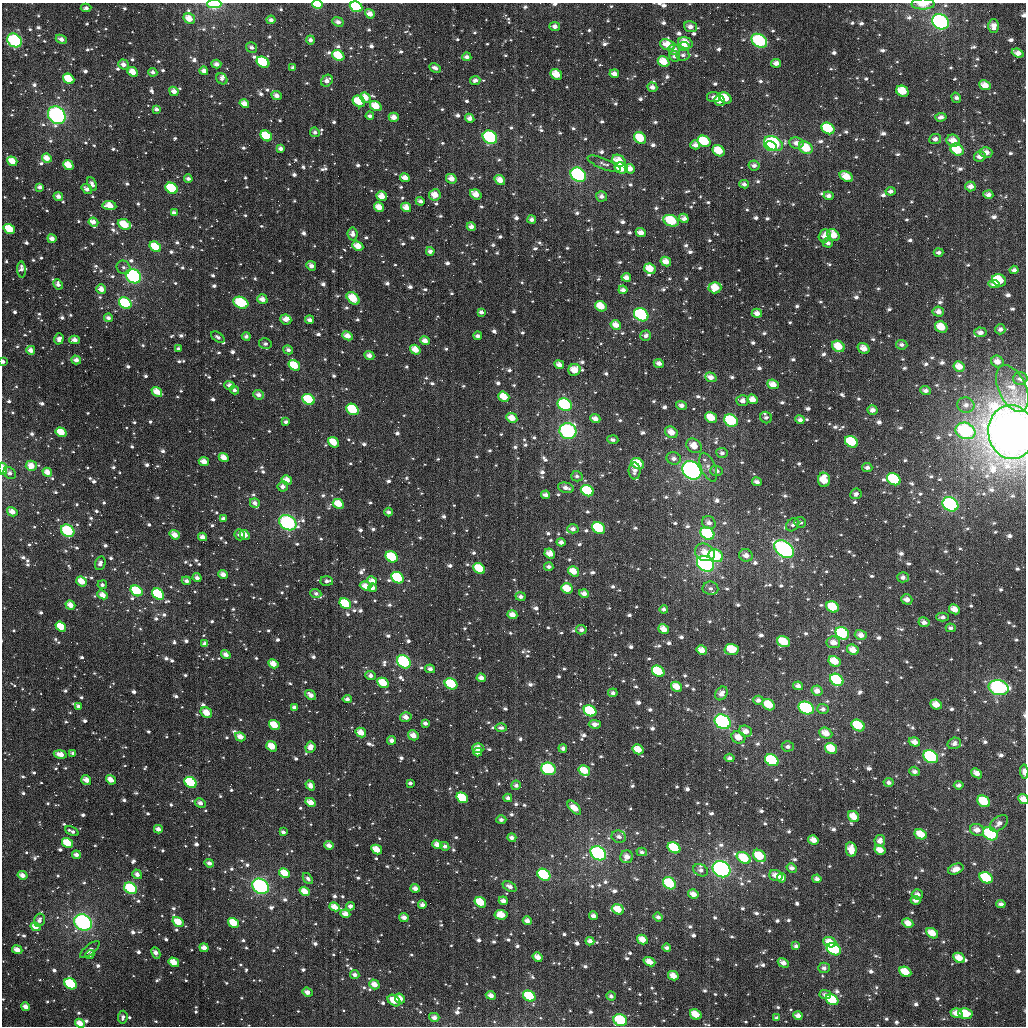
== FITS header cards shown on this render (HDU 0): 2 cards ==
NAXIS1  =                 1024
NAXIS2  =                 1024

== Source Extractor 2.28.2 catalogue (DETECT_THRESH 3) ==
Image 1024 x 1024 px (HDU 0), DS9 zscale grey, 1 PNG px = 1 image px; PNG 1028 x 1028 px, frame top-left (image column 1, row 1024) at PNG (2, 3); each listed source drawn as its Kron ellipse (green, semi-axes under 4 px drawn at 4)
Background 3710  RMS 83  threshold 250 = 3 sigma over >= 5 px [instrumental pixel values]
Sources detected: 1431; of the 1431, the 500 brightest by FLUX_AUTO listed and drawn (931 fainter detections omitted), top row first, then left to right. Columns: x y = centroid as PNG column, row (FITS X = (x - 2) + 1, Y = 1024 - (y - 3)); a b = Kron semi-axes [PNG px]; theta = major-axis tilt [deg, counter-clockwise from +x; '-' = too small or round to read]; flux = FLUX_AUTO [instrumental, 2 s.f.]
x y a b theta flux
214 4 7 4 0 4.8e+05
317 4 5 3 - 2.3e+05
923 4 11 5 0 6.8e+04
356 7 6 5 - 3.2e+05
86 8 5 4 - 2.1e+04
370 14 5 4 - 4.8e+04
189 19 6 5 - 8.9e+04
271 20 4 3 - 2.2e+04
338 22 6 4 -25 2.6e+04
940 22 9 7 -33 1.0e+06
555 26 5 4 - 3.2e+04
994 26 7 5 -89 4.3e+04
690 27 6 5 - 3.4e+04
61 39 6 4 -24 3.3e+04
14 40 8 6 -34 5.9e+05
310 40 4 4 - 2.4e+04
759 41 8 6 -34 4.7e+05
685 43 7 5 -19 1.0e+05
667 45 8 5 -21 9.3e+04
252 47 6 5 - 2.3e+04
684 47 5 3 - 5.3e+04
674 50 5 5 - 4.8e+04
1018 53 6 4 -21 4.1e+04
683 55 6 5 - 2.0e+04
338 56 6 5 - 1.9e+05
675 56 5 5 - 2.1e+04
467 57 4 4 - 2.6e+04
263 62 7 5 -33 4.2e+05
664 62 6 5 - 1.1e+05
776 63 5 4 - 3.7e+04
123 64 5 4 - 4.0e+04
216 64 5 4 - 3.2e+04
293 68 4 3 - 2.1e+04
435 68 6 3 -27 2.4e+04
204 71 4 4 - 3.3e+04
133 72 5 4 - 8.3e+04
153 72 4 4 - 2.3e+04
556 74 6 5 - 1.1e+05
614 74 5 4 - 4.3e+04
69 79 6 4 -37 1.9e+05
222 79 6 5 - 2.1e+04
475 80 5 4 - 2.6e+04
327 81 6 5 - 3.2e+04
985 85 6 5 - 6.1e+04
652 87 5 4 - 3.0e+04
174 91 5 4 - 3.9e+04
902 91 6 5 - 1.4e+05
277 96 5 4 - 3.7e+04
714 97 7 5 -8 2.4e+04
365 98 6 4 -44 8.3e+04
725 98 7 5 -39 1.1e+05
956 98 5 4 - 2.2e+04
359 101 6 5 - 1.8e+05
719 101 5 5 - 8.7e+04
244 104 5 4 - 5.5e+04
376 106 6 4 -34 1.1e+05
156 109 4 4 - 2.5e+04
57 115 9 8 - 1.1e+06
370 116 4 3 - 2.1e+04
394 117 5 4 - 5.3e+04
941 117 6 4 7 2.6e+04
470 118 5 4 - 3.7e+04
828 128 7 5 -33 3.7e+05
315 132 5 5 - 2.2e+04
266 136 6 5 - 2.5e+05
490 137 7 6 - 7.6e+05
640 138 6 5 - 1.8e+05
935 139 6 5 - 2.6e+04
704 141 7 5 -30 2.6e+05
953 141 7 6 - 6.7e+04
796 143 7 5 -7 4.2e+04
774 144 10 6 -26 6.7e+05
695 145 5 4 - 3.4e+04
771 146 6 5 - 6.2e+05
280 148 4 3 - 2.7e+04
806 148 7 5 -32 1.6e+05
957 150 7 5 -34 2.1e+05
719 151 6 5 - 1.4e+05
986 153 6 5 - 4.6e+04
980 156 6 5 - 3.7e+04
47 158 5 4 - 6.3e+04
12 161 5 4 - 9.8e+04
619 161 7 5 -31 9.1e+04
604 164 17 5 -22 2.7e+04
68 165 5 4 - 1.1e+05
754 165 5 5 - 2.4e+04
621 168 7 5 -17 1.6e+05
630 169 5 4 - 5.3e+04
578 175 8 6 -35 1.1e+06
846 177 7 5 -30 9.8e+04
405 178 5 4 - 4.9e+04
188 179 4 3 - 2.4e+04
451 179 5 4 - 5.2e+04
500 180 5 4 - 6.4e+04
92 184 7 4 -66 2.9e+04
744 184 5 4 - 2.1e+04
970 186 5 5 - 3.9e+04
40 187 4 3 - 2.6e+04
172 188 6 5 - 4.8e+05
87 189 5 4 - 3.0e+04
891 191 5 4 - 2.1e+04
476 194 6 4 -34 7.1e+04
435 195 6 5 - 8.1e+04
988 195 5 4 - 2.9e+04
58 196 5 4 - 3.7e+04
382 196 5 4 - 7.2e+04
602 196 5 5 - 2.9e+04
828 196 5 4 - 2.7e+04
420 201 5 4 - 2.6e+04
109 206 7 4 -8 8.7e+04
379 207 5 4 - 8.0e+04
406 207 5 4 - 6.2e+04
174 213 4 3 - 2.8e+04
684 218 5 4 - 3.0e+04
532 220 4 4 - 2.4e+04
671 221 8 5 -23 3.1e+05
93 222 5 4 - 3.4e+04
124 224 7 5 -22 1.6e+05
471 227 4 4 - 3.4e+04
9 229 6 4 -35 1.9e+05
641 233 5 4 - 4.5e+04
353 234 6 5 - 3.3e+04
833 235 6 5 - 8.7e+04
825 236 6 6 - 5.1e+04
52 239 4 4 - 3.8e+04
828 243 5 4 - 2.0e+04
358 246 6 4 -26 8.1e+04
155 247 6 4 -36 2.0e+05
430 251 4 4 - 2.8e+04
939 252 5 4 - 2.1e+04
666 261 5 4 - 5.8e+04
311 266 5 4 - 3.5e+04
124 267 7 6 - 2.0e+04
650 269 6 5 - 9.8e+04
22 270 8 4 -85 2.6e+04
1014 270 4 4 - 2.4e+04
133 276 8 6 -35 8.8e+05
626 277 5 4 - 3.8e+04
999 280 7 5 -22 2.2e+05
58 284 5 4 - 3.0e+04
994 284 5 4 - 3.2e+04
715 288 6 6 - 1.1e+05
101 289 5 4 - 5.3e+04
623 290 4 4 - 2.8e+04
353 298 7 5 -43 1.5e+05
262 299 5 4 - 4.7e+04
125 303 7 5 -36 3.9e+05
241 303 8 5 -23 3.6e+05
601 306 6 5 - 1.1e+05
481 312 4 3 - 2.1e+04
938 312 6 5 - 3.8e+04
757 313 5 4 - 4.1e+04
641 315 7 6 - 7.4e+05
108 318 4 4 - 2.7e+04
286 319 5 5 - 4.9e+04
310 320 4 4 - 3.0e+04
616 325 5 4 - 5.5e+04
941 327 6 5 - 1.1e+05
1000 329 5 5 - 2.2e+04
980 332 6 5 - 3.0e+04
246 336 4 4 - 2.2e+04
347 336 5 4 - 5.3e+04
478 336 4 3 - 2.3e+04
646 336 5 5 - 2.5e+04
218 337 7 4 -35 2.0e+04
59 339 6 4 72 3.2e+04
75 340 5 4 - 4.2e+04
425 341 5 4 - 4.5e+04
265 344 6 5 - 2.1e+04
902 345 6 5 - 2.0e+04
838 346 6 5 - 1.1e+05
864 348 6 5 - 4.9e+04
178 349 4 3 - 2.2e+04
31 350 4 4 - 4.1e+04
288 350 5 4 - 2.5e+04
415 350 6 4 -35 7.4e+04
369 355 5 4 - 3.1e+04
76 360 5 4 - 3.6e+04
3 362 3 3 - 2.1e+04
997 362 6 5 - 4.5e+04
659 363 5 4 - 3.0e+04
294 365 6 5 - 2.0e+05
559 365 5 4 - 4.1e+04
959 367 6 5 - 7.4e+04
574 370 6 6 - 8.9e+04
711 377 6 4 -22 4.2e+04
1020 379 7 6 - 2.7e+04
773 384 6 4 -24 6.9e+04
230 385 5 4 - 3.2e+04
1012 389 25 13 -66 1.1e+05
234 390 4 4 - 2.1e+04
926 391 5 4 - 2.6e+04
157 392 6 4 -38 7.7e+04
259 395 5 4 - 3.3e+04
504 397 6 5 - 1.1e+05
308 399 6 5 - 2.4e+05
752 399 5 4 - 5.7e+04
742 401 6 5 - 3.6e+04
565 405 7 6 - 5.2e+05
681 405 5 4 - 2.8e+04
966 405 9 7 -11 3.3e+04
352 409 6 5 - 3.1e+05
872 410 5 4 - 3.0e+04
766 417 6 5 - 2.0e+04
512 418 6 5 - 8.0e+04
595 418 5 4 - 3.9e+04
711 418 6 5 - 1.2e+05
731 420 7 6 - 3.5e+05
800 420 4 4 - 2.4e+04
286 422 4 3 - 2.1e+04
568 431 8 8 - 9.0e+05
965 431 10 8 -21 6.2e+05
61 432 5 4 - 1.2e+05
671 432 7 5 -34 6.5e+04
1011 432 27 23 -84 7.4e+06
613 440 5 4 - 2.1e+04
334 442 6 4 -38 1.2e+05
851 442 7 5 -29 2.4e+05
694 446 8 6 -40 7.2e+04
722 453 6 5 - 2.1e+04
224 458 5 4 - 6.0e+04
674 458 7 6 - 2.9e+04
204 462 5 4 - 6.0e+04
638 464 7 5 -30 1.4e+05
31 466 5 5 - 8.1e+04
708 467 15 7 -67 3.8e+04
867 467 5 4 - 2.2e+04
3 469 6 4 -82 9.9e+04
692 470 10 8 -38 1.6e+06
634 471 8 6 -88 3.3e+04
716 471 6 5 - 2.7e+04
47 472 5 4 - 5.8e+04
10 473 6 5 - 2.3e+04
577 476 6 5 - 2.0e+04
894 479 7 5 -31 4.7e+05
287 480 5 4 - 5.7e+04
824 480 7 6 - 1.3e+05
757 482 5 4 - 2.4e+04
283 486 5 5 - 3.1e+04
566 488 8 5 -15 3.6e+04
587 491 7 5 -31 2.9e+05
856 494 6 5 - 2.1e+04
546 495 4 3 - 2.8e+04
255 503 5 4 - 2.8e+04
338 504 6 4 -27 1.1e+05
950 504 8 6 -31 8.3e+05
12 512 5 4 - 5.5e+04
388 512 4 3 - 2.1e+04
223 519 4 3 - 2.7e+04
800 522 6 5 - 2.0e+04
288 523 9 7 -32 7.9e+05
709 523 7 6 - 3.1e+04
793 525 7 5 44 2.0e+04
599 528 7 5 -33 5.3e+05
573 529 6 4 0 2.8e+04
68 531 7 5 -33 3.6e+05
707 533 7 6 - 5.0e+05
175 535 5 4 - 5.5e+04
240 535 5 5 - 2.7e+04
245 535 5 4 - 6.1e+04
203 537 4 4 - 3.7e+04
561 542 4 4 - 2.5e+04
784 549 11 7 -36 1.2e+06
705 552 10 8 -29 7.7e+04
550 554 5 5 - 7.0e+04
746 555 7 6 - 3.9e+04
716 556 7 6 - 2.9e+05
392 557 6 5 - 2.7e+05
100 563 7 5 76 3.0e+04
705 564 9 7 -32 1.3e+06
549 567 4 4 - 2.0e+04
479 569 6 5 - 2.2e+05
573 571 6 4 -34 8.8e+04
223 574 5 4 - 4.4e+04
903 577 6 5 - 2.6e+04
197 578 5 3 - 2.6e+04
397 578 7 5 -34 4.0e+05
82 581 6 4 -39 9.6e+04
186 581 5 4 - 2.4e+04
327 581 6 5 - 2.4e+04
372 581 5 4 - 4.4e+04
102 585 5 4 - 2.0e+04
366 586 6 4 -19 6.6e+04
373 588 4 4 - 2.4e+04
567 588 6 5 - 1.3e+05
710 588 8 6 -7 2.2e+04
136 591 6 5 - 4.2e+05
316 593 5 4 - 2.0e+04
584 593 5 4 - 3.4e+04
158 594 6 5 - 5.2e+05
103 595 5 4 - 5.7e+04
520 596 5 4 - 2.1e+04
907 599 6 5 - 4.0e+04
345 604 6 5 - 3.0e+05
70 605 5 4 - 6.1e+04
833 607 7 5 -28 1.9e+05
664 609 4 4 - 2.1e+04
954 609 6 5 - 6.2e+04
512 615 5 4 - 5.5e+04
943 617 6 4 1 2.4e+04
924 622 6 5 - 3.2e+04
61 626 6 4 -35 1.9e+05
951 628 5 4 - 2.1e+04
664 629 5 4 - 6.8e+04
581 630 5 4 - 2.3e+04
842 633 7 5 -33 5.2e+05
861 635 6 5 - 4.4e+04
784 642 7 5 -26 2.0e+05
833 642 7 5 -7 5.2e+04
205 644 4 4 - 3.3e+04
732 649 7 5 -3 1.9e+05
702 650 5 4 - 6.1e+04
853 650 6 5 - 6.6e+04
226 654 5 3 - 2.9e+04
834 661 6 5 - 1.0e+05
404 662 7 6 - 5.0e+05
273 664 5 4 - 6.8e+04
430 669 5 4 - 2.6e+04
658 671 7 5 -35 3.7e+05
371 675 5 4 - 2.8e+04
481 678 4 4 - 3.4e+04
837 680 7 5 -34 3.5e+05
383 683 6 4 -30 1.5e+05
451 684 7 5 -32 2.9e+05
798 686 5 4 - 3.2e+04
676 687 6 4 -31 8.2e+04
999 688 10 7 -14 9.4e+05
817 691 5 5 - 4.2e+04
613 693 5 4 - 2.2e+04
721 693 7 5 57 3.7e+04
311 695 6 4 -39 3.5e+04
347 699 4 4 - 2.6e+04
758 700 5 4 - 2.6e+04
769 705 6 5 - 1.7e+05
936 705 6 4 -26 7.3e+04
79 706 4 3 - 2.1e+04
294 707 4 4 - 2.2e+04
806 708 8 6 -22 8.4e+05
823 709 5 5 - 2.3e+04
590 711 6 5 - 3.4e+05
206 713 6 5 - 7.4e+04
406 717 6 5 - 4.6e+04
723 722 8 6 -33 8.5e+05
425 723 4 4 - 2.1e+04
595 724 6 4 -1 3.3e+04
274 725 6 4 -36 1.5e+05
858 725 7 5 -31 2.3e+05
501 728 6 4 -1 2.1e+04
745 731 7 5 -21 4.5e+04
361 733 5 4 - 5.9e+04
826 733 7 5 -25 7.0e+04
413 735 5 5 - 5.1e+04
240 737 5 4 - 5.7e+04
738 737 7 6 - 7.1e+04
392 740 4 4 - 3.1e+04
914 742 6 4 -19 4.7e+04
954 743 7 5 16 2.7e+04
272 746 6 4 -36 9.6e+04
788 746 6 5 - 2.1e+04
310 747 5 5 - 5.2e+04
478 748 6 5 - 6.3e+04
563 748 4 3 - 2.2e+04
831 748 6 5 - 1.8e+05
638 749 6 4 -31 9.4e+04
478 752 4 4 - 3.5e+04
73 753 4 3 - 2.2e+04
60 754 6 4 -11 5.4e+04
931 757 8 6 -32 7.8e+05
730 758 5 4 - 2.2e+04
772 760 7 5 -32 6.5e+05
548 769 7 6 - 4.6e+05
584 771 6 4 -30 1.1e+05
914 771 5 4 - 2.4e+04
1024 772 7 4 -86 3.6e+04
977 773 6 4 -39 3.9e+04
86 780 5 5 - 4.7e+04
111 780 5 4 - 5.2e+04
190 782 6 5 - 4.6e+05
410 783 4 3 - 2.0e+04
889 783 5 4 - 2.1e+04
310 785 5 4 - 3.9e+04
516 785 4 4 - 2.2e+04
959 785 5 4 - 2.2e+04
462 798 6 5 - 2.8e+05
508 798 4 3 - 2.4e+04
1023 799 5 4 - 5.8e+04
984 801 7 5 -34 1.9e+05
310 802 5 4 - 6.6e+04
200 803 6 4 -27 2.8e+04
574 808 9 4 -47 7.2e+04
854 817 6 5 - 9.7e+04
501 820 5 3 - 2.2e+04
999 823 10 6 38 3.5e+04
158 829 4 4 - 3.5e+04
977 830 7 6 - 4.8e+04
72 831 7 3 -25 2.3e+04
283 832 4 3 - 2.0e+04
921 834 6 5 - 1.3e+05
990 834 8 6 -32 5.2e+05
619 837 7 6 - 2.6e+04
512 838 4 4 - 2.7e+04
813 840 5 4 - 5.4e+04
880 841 6 5 - 3.8e+04
67 843 6 4 -32 1.8e+05
329 845 5 4 - 3.5e+04
437 845 5 4 - 5.1e+04
445 846 5 4 - 2.2e+04
674 848 7 5 -32 3.9e+05
377 849 6 4 -30 8.6e+04
851 849 7 5 -81 8.3e+04
880 850 6 4 -31 7.0e+04
642 852 5 4 - 2.1e+04
598 853 8 6 -32 1.5e+06
76 855 4 4 - 3.3e+04
759 856 7 5 -39 2.1e+05
627 857 6 6 - 5.0e+04
744 858 7 5 -32 1.9e+05
209 863 5 4 - 2.8e+04
792 868 5 4 - 3.0e+04
722 869 9 7 -33 1.3e+06
956 869 8 5 24 5.5e+04
701 870 7 6 - 2.4e+04
284 873 6 4 -30 1.1e+05
137 874 5 4 - 3.3e+04
23 875 5 4 - 4.7e+04
544 875 7 5 -34 5.1e+05
776 876 7 5 -20 5.8e+04
782 878 4 4 - 4.5e+04
986 878 7 5 -32 3.8e+05
308 879 6 4 -50 2.0e+04
817 879 4 4 - 2.6e+04
669 883 7 5 -34 3.1e+05
260 886 9 7 -36 9.8e+05
509 886 7 4 -31 3.2e+04
131 888 7 5 -35 3.7e+05
415 888 4 4 - 3.5e+04
305 891 5 4 - 7.9e+04
693 894 5 4 - 5.0e+04
917 894 5 5 - 3.1e+04
915 900 5 4 - 3.1e+04
503 901 4 4 - 3.6e+04
480 902 6 5 - 1.8e+05
1001 904 5 4 - 2.7e+04
422 905 4 4 - 2.9e+04
350 906 4 4 - 2.5e+04
335 907 5 4 - 6.6e+04
618 909 6 5 - 1.0e+05
345 914 5 4 - 5.2e+04
501 915 6 5 - 9.6e+04
593 916 4 4 - 3.1e+04
404 917 4 4 - 3.6e+04
658 917 5 4 - 2.2e+04
39 920 7 5 76 2.8e+04
527 921 4 4 - 3.4e+04
83 922 9 7 -34 1.1e+06
178 922 6 4 -31 1.4e+05
234 923 6 4 -32 1.8e+05
908 923 6 4 -27 5.9e+04
35 927 5 4 - 6.5e+04
932 933 6 4 -30 8.9e+04
642 940 5 4 - 7.6e+04
590 941 4 3 - 3.3e+04
830 942 6 5 - 8.8e+04
796 946 4 4 - 2.0e+04
204 948 4 4 - 4.3e+04
666 948 4 3 - 2.2e+04
834 949 7 5 -30 7.0e+05
17 950 5 4 - 5.3e+04
90 950 12 5 39 3.1e+04
156 953 6 4 -63 3.7e+04
90 955 4 3 - 2.0e+04
538 957 5 4 - 5.1e+04
959 958 6 4 -26 8.4e+04
174 962 5 4 - 9.0e+04
649 962 6 4 -21 6.8e+04
783 963 6 4 -31 3.8e+04
824 968 6 5 - 2.3e+04
905 972 6 5 - 1.5e+05
355 975 4 4 - 2.8e+04
673 976 5 4 - 6.8e+04
71 984 6 5 - 4.4e+05
374 984 5 4 - 5.9e+04
307 992 5 4 - 3.9e+04
825 994 6 4 -1 2.3e+04
491 995 5 4 - 3.9e+04
529 996 6 5 - 3.1e+05
611 996 5 4 - 2.0e+04
400 998 5 4 - 6.5e+04
832 1000 6 5 - 3.2e+05
394 1001 7 5 -36 9.1e+04
26 1007 4 4 - 4.7e+04
956 1013 6 5 - 5.7e+04
696 1014 6 5 - 1.2e+05
965 1014 7 5 -10 1.5e+05
798 1016 4 4 - 3.7e+04
123 1017 6 4 83 2.1e+04
434 1017 5 4 - 3.2e+04
777 1018 4 3 - 2.0e+04
620 1020 7 6 - 4.0e+05
80 1023 5 4 - 6.9e+04
At the frame edge (FLAGS 8, measured only in part): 10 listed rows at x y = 214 4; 317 4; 923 4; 356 7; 3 362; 1011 432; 3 469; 1024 772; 1023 799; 80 1023
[931 fainter detections neither listed nor drawn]

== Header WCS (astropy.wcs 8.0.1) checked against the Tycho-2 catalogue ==
Header WCS as astropy/WCSLIB reads it (applying the file's SIP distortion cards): RA---TAN-SIP/DEC--TAN-SIP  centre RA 03:10:45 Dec +25:29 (47.69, +25.48 deg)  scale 8.66 arcsec/px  FOV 147.8' x 147.9'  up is +179 deg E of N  parity flipped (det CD > 0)
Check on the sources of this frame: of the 60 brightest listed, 57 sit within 13.0 arcsec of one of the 180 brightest Tycho-2 stars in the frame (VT <= 11.79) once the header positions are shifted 5.43 arcsec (4.31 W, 3.31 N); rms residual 4.43 arcsec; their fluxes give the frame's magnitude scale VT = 23.88 - 2.5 log10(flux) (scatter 0.29 mag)
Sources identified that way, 204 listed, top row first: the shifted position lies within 13.0 arcsec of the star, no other Tycho-2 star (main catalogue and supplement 1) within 26.0 arcsec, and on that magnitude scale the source's flux lands within +1.5 / -3 mag of the star's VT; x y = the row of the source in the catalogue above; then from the Tycho-2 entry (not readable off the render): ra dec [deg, ICRS J2000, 3 dp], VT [Tycho-2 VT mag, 2 dp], TYC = Tycho-2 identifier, HIP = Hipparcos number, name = IAU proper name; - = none
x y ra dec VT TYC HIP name
317 4 48.233 +24.265 10.32 1784-572-1 - -
356 7 48.131 +24.271 10.03 1783-572-1 - -
940 22 46.588 +24.272 8.54 1783-983-1 - -
61 39 48.908 +24.360 11.92 1784-180-1 - -
14 40 49.031 +24.365 9.00 1784-128-1 - -
759 41 47.064 +24.330 9.40 1783-92-1 - -
338 56 48.176 +24.389 11.57 1788-1098-1 - -
263 62 48.374 +24.408 11.04 1788-1321-1 - -
664 62 47.316 +24.386 11.22 1787-1027-1 - -
133 72 48.718 +24.437 11.61 1788-721-1 - -
556 74 47.599 +24.423 11.10 1787-956-1 - -
69 79 48.887 +24.455 10.94 1788-606-1 - -
985 85 46.466 +24.421 11.74 1787-973-1 - -
725 98 47.151 +24.469 11.08 1787-877-1 - -
359 101 48.119 +24.498 11.19 1787-845-1 - -
376 106 48.074 +24.508 11.23 1787-1107-1 - -
57 115 48.916 +24.544 8.13 1788-923-1 15181 -
828 128 46.877 +24.536 10.84 1787-921-1 - -
266 136 48.361 +24.585 10.56 1788-1083-1 - -
490 137 47.770 +24.578 9.19 1787-1046-1 - -
640 138 47.373 +24.571 10.74 1787-806-1 - -
704 141 47.203 +24.575 10.55 1787-820-1 - -
953 141 46.546 +24.555 12.18 1787-749-1 - -
774 144 47.020 +24.575 9.22 1787-941-1 - -
695 145 47.227 +24.584 11.42 1787-1067-1 - -
771 146 47.029 +24.581 10.61 1787-679-1 - -
806 148 46.933 +24.585 11.20 1787-797-1 - -
957 150 46.533 +24.578 10.59 1787-687-1 - -
719 151 47.164 +24.597 10.98 1787-1145-1 - -
47 158 48.942 +24.646 11.63 1788-1050-1 - -
619 161 47.429 +24.626 11.42 1787-1072-1 - -
68 165 48.884 +24.663 11.49 1788-1207-1 - -
621 168 47.421 +24.644 10.86 1787-526-1 - -
578 175 47.533 +24.663 8.86 1787-482-1 14718 -
846 177 46.825 +24.651 11.62 1787-635-1 - -
172 188 48.610 +24.715 10.45 1788-909-1 - -
476 194 47.805 +24.716 12.02 1787-1108-1 - -
435 195 47.913 +24.719 12.50 1787-722-1 - -
379 207 48.060 +24.751 11.51 1787-740-1 - -
406 207 47.988 +24.750 11.52 1787-389-1 - -
671 221 47.285 +24.768 10.15 1787-991-1 - -
124 224 48.735 +24.803 10.86 1788-1295-1 - -
9 229 49.039 +24.818 10.39 1788-1240-1 - -
833 235 46.855 +24.792 11.76 1787-542-1 - -
52 239 48.926 +24.840 11.78 1788-920-1 - -
358 246 48.114 +24.846 11.68 1787-984-1 - -
666 261 47.297 +24.866 11.45 1787-638-1 - -
133 276 48.708 +24.928 8.63 1788-754-1 - -
999 280 46.412 +24.888 10.81 1787-1076-1 - -
353 298 48.125 +24.971 10.94 1787-615-1 - -
262 299 48.366 +24.978 12.30 1788-289-1 - -
125 303 48.728 +24.993 9.81 1788-1110-1 - -
241 303 48.423 +24.987 10.01 1788-823-1 15030 -
641 315 47.358 +24.996 9.29 1787-846-1 - -
108 318 48.773 +25.028 11.89 1788-623-1 - -
941 327 46.561 +25.006 11.66 1787-978-1 - -
347 336 48.137 +25.062 11.84 1787-454-1 - -
838 346 46.833 +25.060 11.21 1787-94-1 - -
415 350 47.956 +25.092 11.86 1787-847-1 - -
369 355 48.078 +25.108 12.41 1787-865-1 - -
294 365 48.277 +25.136 10.78 1788-1093-1 - -
559 365 47.573 +25.120 12.06 1787-486-1 - -
959 367 46.511 +25.099 11.38 1787-998-1 - -
574 370 47.533 +25.133 12.20 1787-1137-1 - -
773 384 47.004 +25.155 11.69 1787-726-1 - -
504 397 47.718 +25.201 11.57 1787-641-1 - -
308 399 48.237 +25.217 10.25 1788-1081-1 - -
752 399 47.057 +25.193 11.79 1787-725-1 - -
565 405 47.556 +25.217 9.54 1787-963-1 - -
352 409 48.120 +25.239 10.38 1787-361-1 - -
512 418 47.696 +25.251 11.76 1787-1085-1 - -
731 420 47.113 +25.245 9.90 1787-630-1 - -
568 431 47.546 +25.281 8.72 1787-760-1 - -
965 431 46.489 +25.254 9.19 1787-717-1 - -
61 432 48.894 +25.306 11.19 1788-442-1 - -
671 432 47.271 +25.277 11.79 1787-814-1 - -
851 442 46.790 +25.288 10.35 1787-798-1 - -
694 446 47.209 +25.309 12.09 1787-1168-1 - -
224 458 48.461 +25.360 12.13 1788-773-1 - -
638 464 47.358 +25.354 10.91 1787-955-1 - -
692 470 47.213 +25.368 7.84 1787-624-1 14621 -
894 479 46.675 +25.375 10.03 1787-406-1 - -
287 480 48.292 +25.412 11.63 1788-311-1 - -
587 491 47.490 +25.422 10.05 1787-650-1 - -
338 504 48.153 +25.467 11.16 1788-218-1 - -
950 504 46.522 +25.431 8.93 1787-209-1 - -
12 512 49.022 +25.498 12.02 1788-861-1 - -
288 523 48.286 +25.515 8.61 1788-1030-1 14984 -
599 528 47.457 +25.512 10.21 1787-1150-1 - -
68 531 48.873 +25.542 9.48 1788-525-1 - -
707 533 47.167 +25.518 9.67 1787-791-1 - -
175 535 48.588 +25.548 12.10 1788-495-1 - -
245 535 48.402 +25.545 11.62 1788-578-1 - -
784 549 46.960 +25.552 8.35 1787-676-1 14548 -
392 557 48.008 +25.592 10.15 1787-481-1 - -
705 564 47.170 +25.592 8.27 1787-616-1 14610 -
479 569 47.774 +25.616 11.19 1787-512-1 - -
397 578 47.991 +25.642 10.13 1787-1012-1 - -
82 581 48.834 +25.664 11.28 1788-145-1 - -
372 581 48.059 +25.650 12.02 1787-1142-1 - -
366 586 48.076 +25.663 11.60 1787-487-1 - -
567 588 47.539 +25.659 12.50 1787-431-1 - -
136 591 48.687 +25.685 10.56 1788-263-1 - -
158 594 48.629 +25.692 10.23 1788-420-1 - -
345 604 48.130 +25.707 10.54 1787-218-1 - -
833 607 46.828 +25.686 10.48 1787-609-1 - -
954 609 46.503 +25.683 11.69 1787-323-1 - -
61 626 48.888 +25.773 10.99 1788-81-1 - -
664 629 47.278 +25.751 11.27 1787-30-1 - -
842 633 46.800 +25.749 9.90 1787-427-1 - -
861 635 46.751 +25.752 11.97 1787-403-1 - -
784 642 46.956 +25.773 11.16 1787-288-1 - -
834 661 46.819 +25.817 11.21 1787-419-1 - -
404 662 47.969 +25.845 9.47 1787-622-1 - -
273 664 48.319 +25.855 11.89 1788-550-1 - -
658 671 47.289 +25.853 10.73 1787-1090-1 - -
837 680 46.811 +25.862 9.94 1787-446-1 - -
451 684 47.842 +25.895 10.16 1787-400-1 - -
676 687 47.239 +25.889 11.77 1787-97-1 - -
999 688 46.378 +25.869 8.69 1787-58-1 14379 -
817 691 46.864 +25.889 11.84 1787-340-1 - -
769 705 46.991 +25.926 10.64 1787-554-1 - -
936 705 46.544 +25.914 11.66 1787-74-1 - -
294 707 48.261 +25.958 12.59 1788-1080-1 - -
806 708 46.890 +25.932 9.66 1787-474-1 - -
590 711 47.469 +25.952 10.26 1787-224-1 - -
206 713 48.495 +25.975 11.23 1788-864-1 - -
406 717 47.962 +25.976 12.69 1787-600-1 - -
723 722 47.113 +25.970 8.68 1787-1048-1 - -
274 725 48.313 +26.002 11.63 1788-832-1 - -
858 725 46.750 +25.970 10.40 1787-1178-1 - -
361 733 48.081 +26.016 11.94 1787-794-1 - -
826 733 46.836 +25.990 11.70 1787-1032-1 - -
413 735 47.941 +26.020 12.43 1787-287-1 - -
240 737 48.404 +26.031 12.20 1788-154-1 - -
914 742 46.599 +26.005 12.59 1787-208-1 - -
272 746 48.319 +26.054 11.71 1788-891-1 - -
831 748 46.821 +26.027 11.23 1787-656-1 - -
638 749 47.339 +26.042 11.04 1787-1035-1 - -
931 757 46.553 +26.040 9.19 1787-179-1 - -
772 760 46.979 +26.059 10.01 1787-516-1 - -
548 769 47.576 +26.094 9.72 1787-118-1 - -
584 771 47.480 +26.096 10.96 1787-314-1 - -
977 773 46.430 +26.076 11.93 1787-211-1 - -
86 780 48.814 +26.141 11.60 1788-577-1 - -
190 782 48.535 +26.144 9.91 1788-555-1 - -
462 798 47.806 +26.168 10.65 1787-44-1 - -
1023 799 46.302 +26.134 11.51 1787-360-1 - -
984 801 46.409 +26.143 10.56 1787-186-1 - -
310 802 48.213 +26.186 12.01 1788-395-1 - -
854 817 46.755 +26.189 11.52 1787-665-1 - -
921 834 46.574 +26.227 11.04 1787-241-1 - -
990 834 46.388 +26.220 9.33 1787-583-1 - -
512 838 47.671 +26.261 11.97 1791-721-1 - -
813 840 46.862 +26.248 11.98 1787-153-1 - -
67 843 48.862 +26.294 10.73 1792-559-1 - -
329 845 48.161 +26.289 13.46 1792-538-1 - -
674 848 47.235 +26.276 10.30 1791-810-1 - -
880 850 46.682 +26.267 12.09 1791-895-1 - -
598 853 47.437 +26.295 8.77 1791-1005-1 - -
759 856 47.005 +26.290 10.75 1791-779-1 - -
744 858 47.048 +26.296 10.45 1791-505-1 - -
284 873 48.279 +26.357 11.52 1792-382-1 - -
137 874 48.674 +26.366 13.74 1792-775-1 - -
23 875 48.981 +26.374 11.80 1792-765-1 - -
544 875 47.582 +26.349 9.90 1791-863-1 - -
782 878 46.945 +26.341 11.74 1791-883-1 - -
986 878 46.395 +26.327 10.29 1791-687-1 - -
669 883 47.245 +26.362 10.14 1791-605-1 - -
260 886 48.342 +26.392 8.35 1792-887-1 15000 -
131 888 48.691 +26.401 9.68 1792-176-1 - -
305 891 48.224 +26.401 11.88 1792-880-1 - -
693 894 47.180 +26.386 11.62 1791-530-1 - -
480 902 47.751 +26.418 10.61 1791-1096-1 - -
422 905 47.908 +26.427 12.50 1791-1101-1 - -
335 907 48.143 +26.437 11.80 1792-998-1 - -
618 909 47.382 +26.428 11.47 1791-944-1 - -
345 914 48.113 +26.453 12.26 1791-956-1 - -
501 915 47.694 +26.447 12.23 1791-1051-1 - -
404 917 47.955 +26.460 12.36 1791-766-1 - -
83 922 48.817 +26.485 8.07 1792-863-1 - -
178 922 48.562 +26.479 12.07 1792-543-1 - -
932 933 46.535 +26.464 11.74 1791-900-1 - -
642 940 47.314 +26.499 10.96 1791-480-1 - -
830 942 46.811 +26.492 11.44 1791-879-1 - -
204 948 48.492 +26.540 11.88 1792-841-1 - -
666 948 47.249 +26.517 11.83 1791-813-1 - -
834 949 46.799 +26.509 9.45 1791-508-1 - -
959 958 46.462 +26.521 12.24 1791-782-1 - -
174 962 48.572 +26.577 11.92 1792-978-1 - -
649 962 47.294 +26.552 11.67 1791-814-1 - -
905 972 46.604 +26.559 11.20 1791-826-1 - -
71 984 48.849 +26.632 9.79 1792-477-1 - -
374 984 48.032 +26.621 12.04 1791-968-1 - -
529 996 47.614 +26.641 10.18 1791-713-1 - -
832 1000 46.799 +26.631 10.33 1791-310-1 - -
394 1001 47.978 +26.660 11.78 1791-940-1 - -
26 1007 48.969 +26.688 11.39 1792-878-1 - -
956 1013 46.465 +26.654 11.85 1791-763-1 - -
965 1014 46.439 +26.654 11.23 1791-626-1 - -
798 1016 46.890 +26.671 12.45 1791-835-1 - -
434 1017 47.869 +26.698 12.23 1791-233-1 - -
620 1020 47.367 +26.694 9.79 1791-268-1 - -
80 1023 48.823 +26.727 11.40 1792-855-1 - -